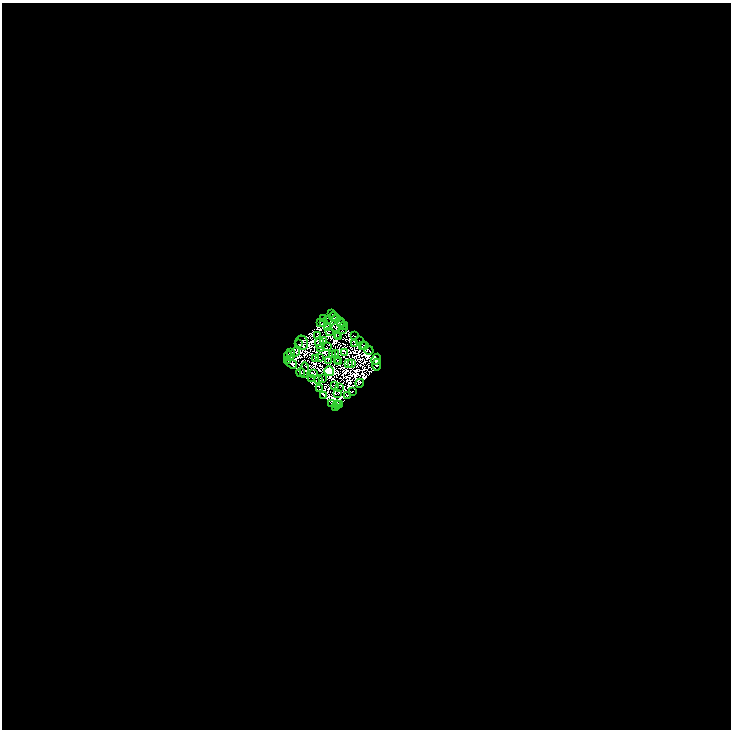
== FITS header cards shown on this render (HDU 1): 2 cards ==
NAXIS1  =                 1457
NAXIS2  =                 1455

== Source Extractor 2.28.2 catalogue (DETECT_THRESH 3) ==
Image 1457 x 1455 px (HDU 1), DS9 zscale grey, zoomed out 1/2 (1 PNG px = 2 x 2 image px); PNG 733 x 732 px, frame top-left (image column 1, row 1454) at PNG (2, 3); each listed source drawn as its Kron ellipse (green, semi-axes under 4 px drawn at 4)
Background -1.49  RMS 7.3e-05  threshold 2.19e-04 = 3 sigma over >= 5 px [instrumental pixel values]
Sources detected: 227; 162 cannot appear on this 1/2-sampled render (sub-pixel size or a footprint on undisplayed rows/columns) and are neither listed nor drawn; the other 65 listed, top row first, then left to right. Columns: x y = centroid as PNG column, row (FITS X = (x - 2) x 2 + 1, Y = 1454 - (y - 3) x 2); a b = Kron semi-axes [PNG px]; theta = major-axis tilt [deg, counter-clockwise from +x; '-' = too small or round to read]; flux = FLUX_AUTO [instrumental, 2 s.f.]
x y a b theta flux
332 314 3 2 - 34
333 317 4 1 - 21
324 318 2 1 - 4.1
336 318 4 2 - 43
329 319 2 1 - 0.34
321 322 3 1 - 3.3
324 322 3 1 - 1.7
340 322 4 1 - 14
342 324 2 1 - 8.4
344 326 4 2 - 4.1
327 327 3 1 - 6.6
336 328 3 2 - 9.3
343 329 2 1 - 3.2
329 331 2 1 - 0.7
338 335 2 1 - 4.1
317 336 2 1 - 3.2
354 336 4 2 - 33
339 337 2 1 - 0.098
323 341 2 1 - 5.4
359 341 2 2 - 34
302 343 7 6 - 3.4
319 343 5 4 - 24
298 344 2 1 - 6.8
355 344 2 1 - 5.9
363 346 3 2 - 22
364 346 2 2 - 22
327 347 2 1 - 2.5
321 349 2 1 - 15
369 350 5 2 - 17
290 352 3 2 - 5.3
296 352 4 3 - 32
336 353 2 1 - 6.3
345 353 2 1 - 7.7
332 354 2 1 - 2.7
289 356 5 3 - 47
320 358 2 1 - 0.48
316 359 2 1 - 9.5
376 359 6 4 61 61
328 360 2 1 - 0.46
337 360 2 1 - 5.3
288 361 2 1 - 7.3
338 362 2 1 - 4.1
292 363 6 3 -35 31
349 364 2 1 - 7.6
352 364 2 1 - 6.6
377 365 6 3 88 34
304 370 7 4 84 36
329 371 5 5 - 9400
301 373 4 2 - 46
314 374 2 1 - 0.67
312 378 2 1 - 3.1
322 379 2 1 - 3.8
319 380 3 1 - 6.1
360 383 4 2 - 12
335 385 2 1 - 6.5
339 387 2 1 - 5.6
320 389 2 1 - 1.1
352 391 2 2 - 4.5
338 394 2 1 - 1.2
324 395 4 2 - 18
347 395 3 2 - 10
332 404 4 2 - 45
339 404 2 1 - 6.2
337 405 4 3 - 52
335 407 4 2 - 66
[162 sub-pixel or undisplayed-footprint detections neither listed nor drawn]